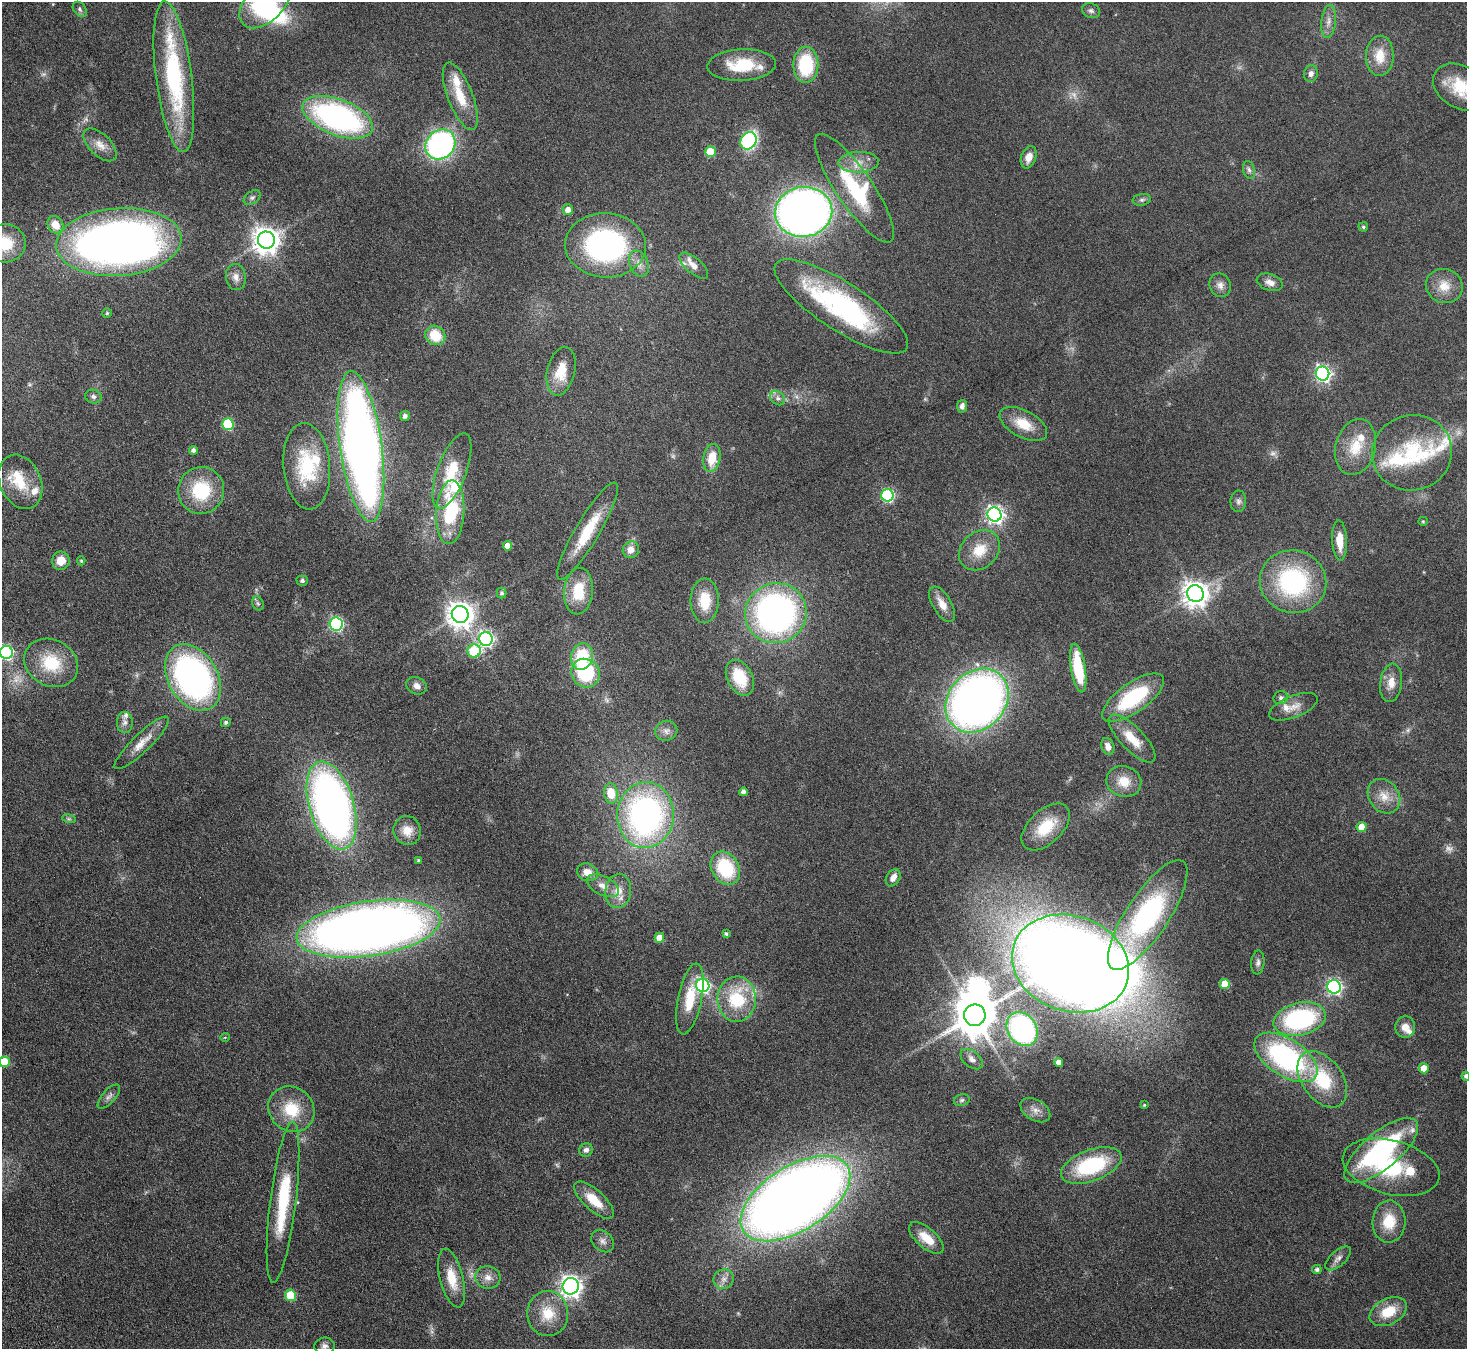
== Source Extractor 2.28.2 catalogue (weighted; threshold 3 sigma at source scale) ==
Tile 7 of 4 x 4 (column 3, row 2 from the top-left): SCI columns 2983-4447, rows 3017-4363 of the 5965 x 5897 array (HDU 1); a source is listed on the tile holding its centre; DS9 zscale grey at full resolution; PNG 1469 x 1351 px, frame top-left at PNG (2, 2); each listed source drawn as its Kron ellipse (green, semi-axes under 4 px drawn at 4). Nothing masked; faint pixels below the display range render black.
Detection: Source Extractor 2.28.2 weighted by HDU 2 'WHT'; one run over the whole footprint, this tile lists its part. Background 0.0899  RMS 0.0048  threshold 0.0198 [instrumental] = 3 sigma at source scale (4.09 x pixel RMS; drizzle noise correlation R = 1.36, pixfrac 0.8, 0.05/0.05 arcsec/px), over >= 5 px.
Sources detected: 194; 9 too faint to see at this stretch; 5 inside a brighter object's white glare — neither listed nor drawn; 16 inside a brighter listed object's ellipse — not listed separately; the other 164 listed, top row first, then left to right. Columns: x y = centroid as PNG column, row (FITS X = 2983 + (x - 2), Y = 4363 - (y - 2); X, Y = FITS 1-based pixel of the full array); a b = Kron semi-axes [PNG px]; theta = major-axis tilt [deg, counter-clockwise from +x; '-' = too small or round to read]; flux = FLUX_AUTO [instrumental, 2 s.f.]
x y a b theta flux
265 2 31 19 46 44
80 9 8 6 -51 1.2
1091 11 9 7 -25 1.4
1329 21 16 7 84 3.2
1380 56 20 14 88 9.5
742 65 34 16 3 19
806 65 18 12 90 28
1311 74 8 7 - 2.1
174 77 76 18 -83 64
1461 87 30 21 -30 18
460 96 36 12 -69 12
338 117 37 18 -21 120
748 141 9 7 57 69
440 144 16 14 46 100
100 145 20 11 -44 5
711 152 5 5 - 14
1029 157 11 7 70 4.4
858 162 20 10 2 6.1
1249 170 9 6 -78 1.4
854 188 65 18 -56 30
252 198 9 6 34 1.2
1142 200 9 6 10 1.2
568 210 5 5 - 3.2
804 212 28 25 7 330
55 225 9 7 -59 5.4
1363 227 5 4 - 0.77
266 240 8 8 - 520
119 242 63 34 4 340
5 243 20 19 - 12
605 245 40 32 -3 91
639 264 14 9 -70 3.2
694 266 18 7 -41 3.6
236 277 13 10 -80 3.2
1270 282 13 8 -18 2.9
1220 285 12 10 -68 2.9
1444 286 18 17 - 7.6
841 306 78 24 -33 79
107 313 5 4 - 0.57
435 335 10 9 - 13
561 371 24 14 77 10
1322 374 7 6 - 140
93 397 8 6 -18 1.5
778 398 8 6 -45 1.6
962 406 6 5 - 1.9
405 416 5 5 - 1.8
228 424 6 5 - 31
1023 424 26 13 -28 10
361 446 76 21 -82 380
1356 447 28 20 74 13
193 450 4 4 - 1.4
1412 453 40 37 13 36
712 458 14 8 81 9
307 466 43 23 -85 31
452 471 40 14 70 18
20 482 28 20 -66 14
201 490 23 23 - 24
887 495 6 6 - 60
1238 501 11 8 88 1.7
450 512 32 14 86 35
994 515 7 7 - 180
1423 521 5 4 - 0.49
587 531 56 12 59 19
1340 541 20 7 -87 7.1
507 546 5 4 - 4.6
631 550 8 8 - 3.8
979 550 22 18 42 11
61 561 9 9 - 5.6
81 561 4 4 - 0.6
302 581 6 5 - 1
1293 582 33 31 -14 57
578 591 23 14 85 15
502 593 5 5 - 0.98
1195 594 8 8 - 470
705 601 22 14 89 12
258 603 7 5 -67 1
942 604 20 9 -59 5.1
776 613 31 30 - 180
460 614 8 8 - 480
336 624 6 6 - 75
486 639 7 6 - 120
474 651 6 6 - 28
6 652 6 6 - 67
582 657 13 10 74 21
51 663 28 23 -29 20
1078 668 24 7 -81 21
586 673 15 14 - 30
193 677 36 24 -59 150
740 678 19 12 -63 16
1391 683 19 11 82 5.9
417 686 11 8 -23 2.6
1133 698 36 14 35 34
1281 698 7 6 - 1.4
977 701 35 28 47 320
1293 707 26 11 22 5.6
125 722 10 8 -86 2.1
226 722 5 4 - 1
666 731 11 10 - 2.5
1132 738 31 11 -46 10
142 743 36 9 44 6.7
1108 746 9 6 -70 2.8
1124 781 17 15 -17 7.8
743 792 4 4 - 1.7
611 793 10 6 -80 9.7
1384 796 18 15 -54 6.8
332 805 45 22 -73 260
646 815 33 28 86 130
69 819 7 4 -17 0.79
1046 827 29 16 43 16
1362 827 5 5 - 6.6
407 830 14 13 - 5.7
419 861 4 3 - 1.1
725 868 17 13 -58 28
587 872 11 8 -21 4.8
893 878 9 6 57 3.3
603 886 17 9 -26 4.5
618 891 17 13 82 6.8
1148 915 64 21 56 83
368 929 72 27 8 550
726 934 4 3 - 0.81
659 938 5 5 - 6
1258 962 12 6 85 1.6
1070 964 60 47 -19 960
1225 984 5 5 - 11
703 985 7 6 - 84
1334 987 7 6 - 110
690 999 36 12 78 13
737 999 22 19 89 24
975 1015 11 11 - 1600
1300 1019 26 16 13 60
1405 1027 11 10 - 4.2
1022 1029 18 14 -55 100
225 1037 5 3 - 0.34
1286 1057 36 18 -32 80
972 1059 13 8 -40 2.6
4 1062 5 5 - 12
1059 1062 4 4 - 3.4
1424 1068 5 5 - 7.9
1466 1076 4 4 - 1.2
1322 1079 32 20 -54 24
109 1096 15 6 48 2
962 1100 8 5 17 1.1
1144 1105 4 2 - 0.38
291 1109 24 22 -40 16
1035 1110 16 10 -31 3.7
586 1150 7 6 - 1.9
1381 1150 45 18 40 59
1091 1165 32 15 20 38
1391 1167 49 27 -14 40
795 1199 61 32 32 700
594 1200 25 10 -43 10
283 1202 81 13 83 31
1389 1222 21 16 86 12
926 1238 21 10 -40 8.4
603 1241 13 9 -45 2.5
1338 1258 16 7 42 2.5
1317 1269 5 4 - 1.3
488 1277 13 11 -14 3.6
452 1278 30 11 -76 10
724 1279 10 9 - 2.8
571 1286 8 8 - 290
290 1295 6 5 - 15
1388 1312 20 13 27 12
548 1314 22 20 -89 13
324 1346 10 8 7 2
Isophote crosses this tile's border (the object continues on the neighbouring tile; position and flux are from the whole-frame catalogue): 6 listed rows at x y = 265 2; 1461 87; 5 243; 6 652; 4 1062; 1466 1076